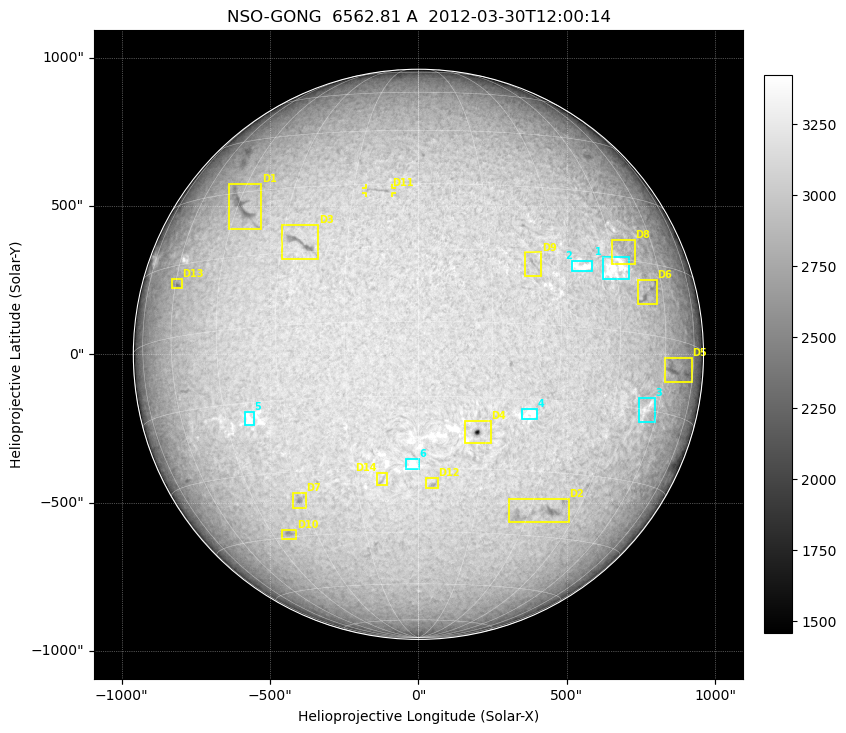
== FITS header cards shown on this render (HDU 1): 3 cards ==
TELESCOP= 'NSO-GONG'           / NSO/GONG Network
WAVELNTH=             6562.808 / [A] exact wavelength of obs
DATE-OBS= '2012-03-30T12:00:14' / Observation start date and time (UTC)

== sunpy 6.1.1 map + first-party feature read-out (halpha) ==
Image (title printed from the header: NSO-GONG  6562.81 A  2012-03-30T12:00:14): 2048 x 2048 px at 1.07 arcsec/px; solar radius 961 arcsec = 900 px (full disc in frame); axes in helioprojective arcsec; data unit not stated in the header (colour bar unlabelled)
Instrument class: HALPHA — H-alpha (6563 A) chromospheric image
Bright regions (plage): reference = the median radial profile (limb darkening/brightening removed); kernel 17 px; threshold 5 sigma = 212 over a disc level ~3043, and >= 1.075x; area >= 63 px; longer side >= 22 px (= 23 arcsec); searched inside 0.97 R_sun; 10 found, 6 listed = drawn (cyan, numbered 1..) (cap 20 boxes per figure: the strongest are kept; on H-alpha dark features outrank plage below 1.2x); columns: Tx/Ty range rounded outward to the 5 arcsec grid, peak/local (2 s.f.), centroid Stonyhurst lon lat
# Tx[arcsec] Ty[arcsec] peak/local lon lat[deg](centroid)
1 620..710 250..330 1.2 +45 +13
2 515..585 280..315 1.2 +36 +13
3 740..800 -230..-145 1.1 +56 -15
4 350..400 -220..-180 1.2 +24 -18
5 -590..-555 -240..-195 1.1 -39 -18
6 -45..0 -390..-350 1.1 -1 -29
Dark features (filaments and sunspots): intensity divided by the median radial (limb-darkening) profile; local-median window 148 px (8% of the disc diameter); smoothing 5 px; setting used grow <= 0.95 with closing radius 7 px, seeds <= 0.88 or >= 162 px of the 54-px (= 58 arcsec) line detector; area >= 63 px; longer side >= 22 px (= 23 arcsec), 11 px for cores <= 0.7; searched inside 0.97 R_sun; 14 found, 14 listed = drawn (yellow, D1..; 1 of them under ~29 arcsec drawn as corner ticks so the feature stays visible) (cap 20 boxes per figure: the strongest are kept; on H-alpha dark features outrank plage below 1.2x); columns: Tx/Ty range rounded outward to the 5 arcsec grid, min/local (2 s.f., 1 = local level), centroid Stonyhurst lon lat
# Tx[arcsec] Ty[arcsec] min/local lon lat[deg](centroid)
D1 -640..-530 420..575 0.8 -43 +26
D2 305..510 -570..-485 0.82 +33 -39
D3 -460..-335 320..440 0.79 -25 +17
D4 155..245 -300..-220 0.49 +13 -22
D5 825..920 -95..-10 0.85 +66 -6
D6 735..805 165..255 0.85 +54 +8
D7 -425..-375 -520..-465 0.82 -31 -36
D8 650..730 305..385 0.92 +49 +17
D9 360..415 265..345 0.88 +24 +13
D10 -465..-410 -625..-590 0.86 -39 -44
D11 -180..-90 540..560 0.87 -9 +28
D12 25..65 -455..-415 0.87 +3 -34
D13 -830..-795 220..255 0.85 -60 +11
D14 -140..-105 -445..-400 0.87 -9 -33
Off-limb: outside the limb everything is below the colour-scale floor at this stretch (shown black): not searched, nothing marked